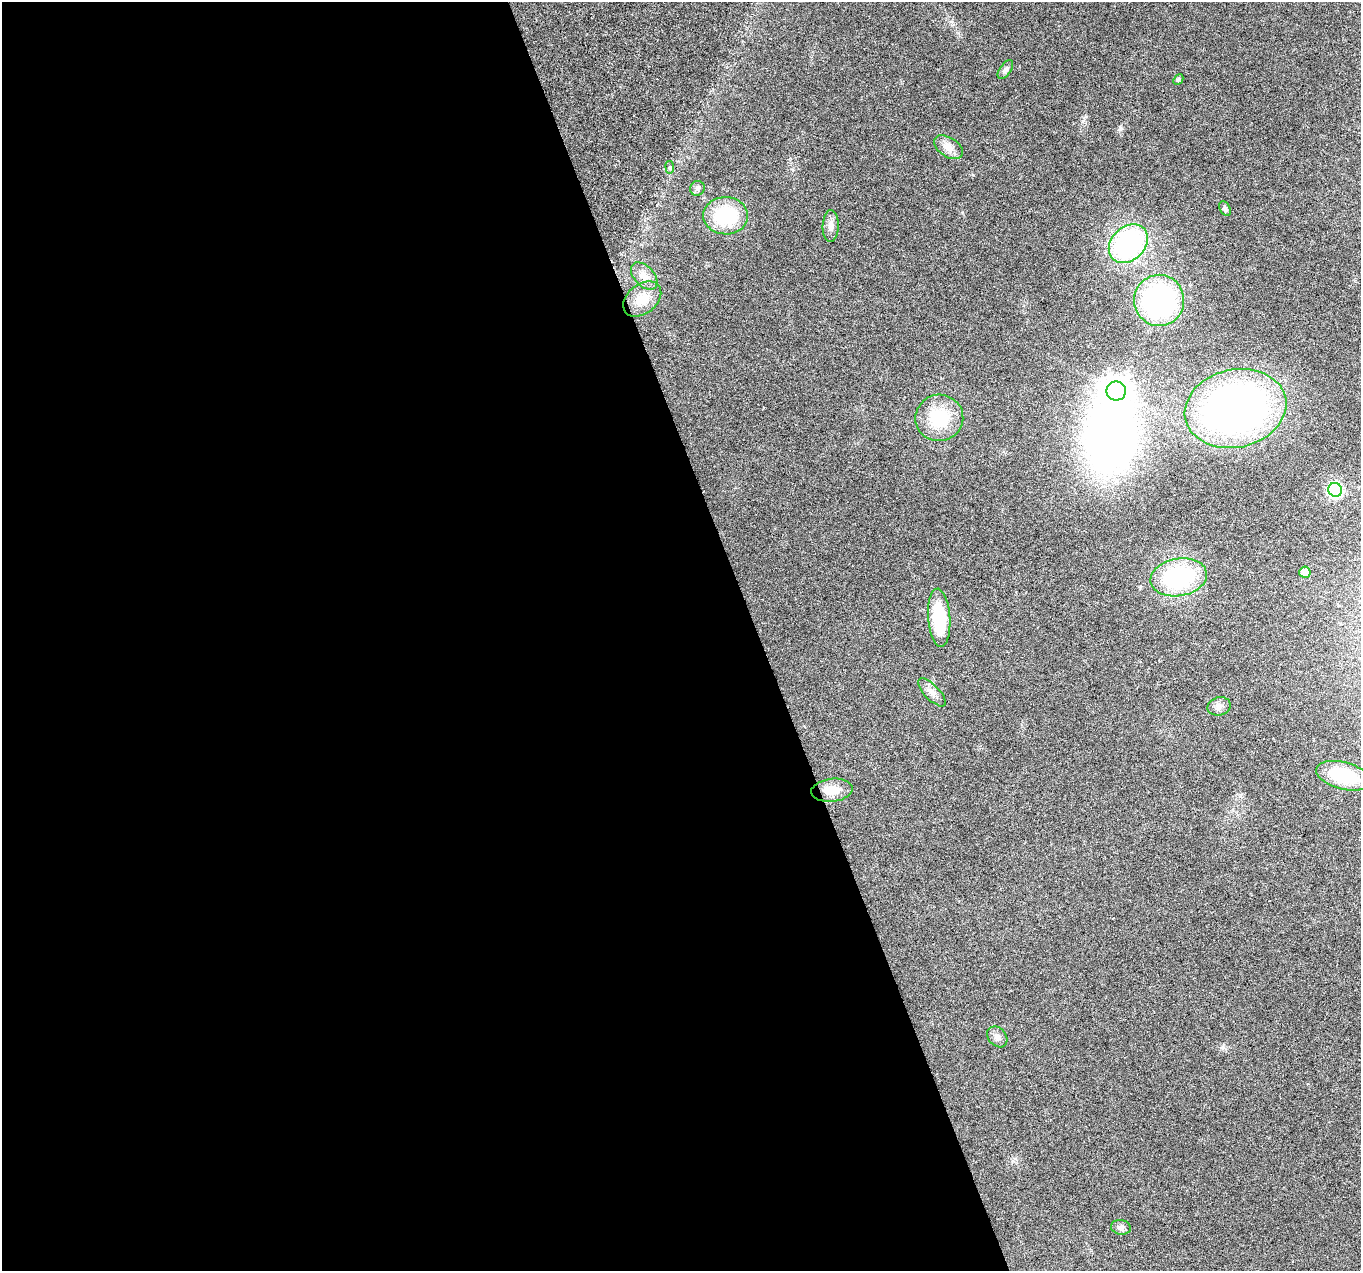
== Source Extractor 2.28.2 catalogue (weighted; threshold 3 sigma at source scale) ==
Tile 9 of 4 x 4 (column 1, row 3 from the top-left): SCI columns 2-1360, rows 1393-2661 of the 5437 x 5268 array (HDU 1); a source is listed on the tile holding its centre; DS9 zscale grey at full resolution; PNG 1363 x 1273 px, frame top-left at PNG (2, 2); each listed source drawn as its Kron ellipse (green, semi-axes under 4 px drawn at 4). Shown black and unused: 56% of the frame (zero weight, under 3 of 6 exposures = <1% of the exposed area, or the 3 px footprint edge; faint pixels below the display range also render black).
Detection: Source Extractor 2.28.2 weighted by HDU 2 'WHT'; one run over the whole footprint, this tile lists its part. Background 0.0284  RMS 0.0027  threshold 0.0112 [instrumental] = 3 sigma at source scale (4.09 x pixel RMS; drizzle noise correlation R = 1.36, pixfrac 0.8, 0.0396/0.0396 arcsec/px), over >= 5 px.
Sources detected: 26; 1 inside a brighter object's white glare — neither listed nor drawn; the other 25 listed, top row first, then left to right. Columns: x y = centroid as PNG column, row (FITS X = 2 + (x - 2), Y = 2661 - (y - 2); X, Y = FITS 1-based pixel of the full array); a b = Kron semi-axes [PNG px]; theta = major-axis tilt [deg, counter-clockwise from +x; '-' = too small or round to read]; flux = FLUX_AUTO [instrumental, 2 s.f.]
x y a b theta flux
1005 69 11 5 54 0.7
1178 80 6 4 45 0.35
948 147 16 9 -33 2.3
670 167 6 3 -82 0.32
697 188 7 7 - 0.72
1225 209 8 5 -63 0.52
726 216 22 18 -1 15
831 226 16 8 87 1.6
1128 244 22 16 43 42
644 276 16 10 -47 2.3
642 299 21 14 39 4.8
1159 300 26 25 - 48
1116 391 10 9 - 270
1236 408 51 39 13 120
939 418 24 23 - 11
1335 490 7 6 - 43
1305 572 6 5 - 2
1179 577 28 18 10 28
939 618 29 11 -86 13
932 692 18 7 -46 1.6
1219 706 12 9 14 1.3
1344 776 28 13 -15 15
832 790 21 11 7 4
997 1037 11 8 -48 1.3
1121 1227 10 7 -10 0.9
Unlisted compact peaks at least as high as the median listed source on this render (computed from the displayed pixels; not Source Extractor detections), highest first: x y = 1120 128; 1086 116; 1223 1046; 973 175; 958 33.